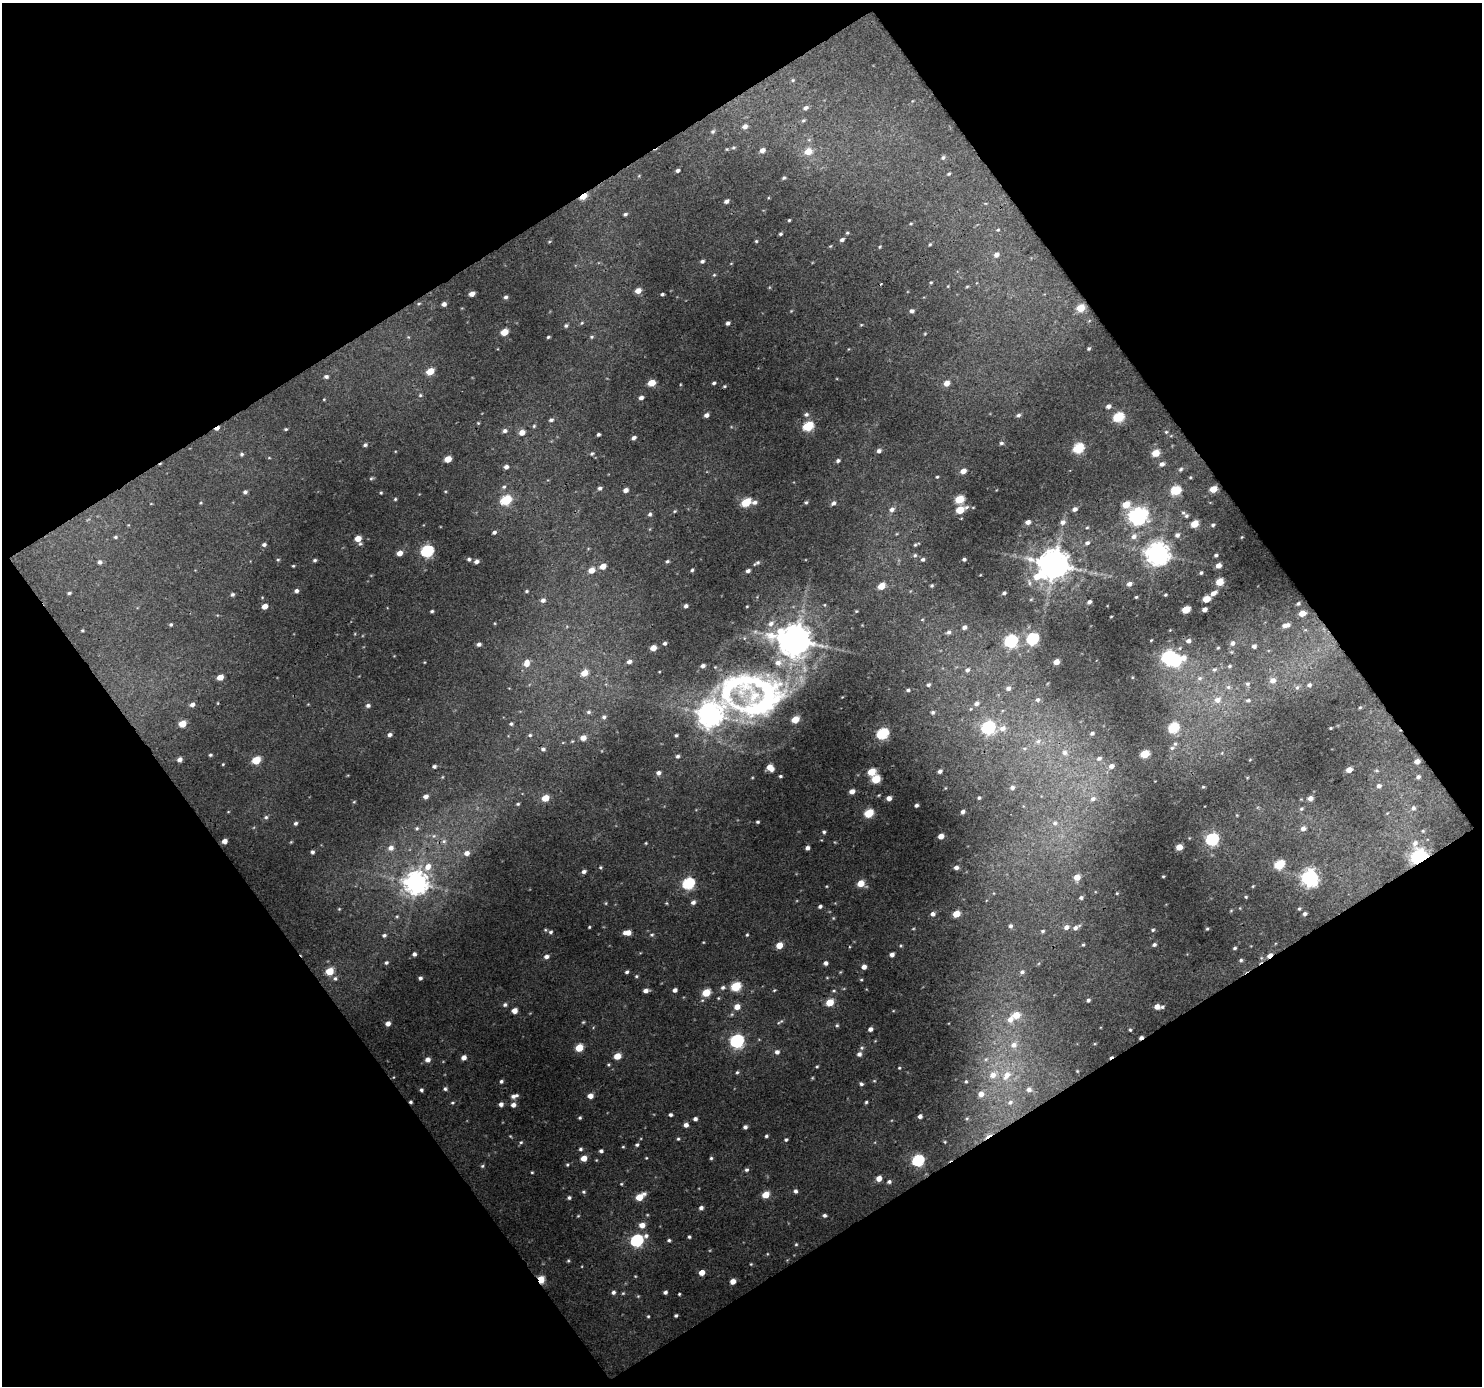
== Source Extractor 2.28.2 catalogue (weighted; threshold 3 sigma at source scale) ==
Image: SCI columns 1-1480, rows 39-1422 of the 1480 x 1464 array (HDU 1 of 3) = the unmasked area's bounding box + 8 px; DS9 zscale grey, full resolution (1 PNG px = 1 image px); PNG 1484 x 1388 px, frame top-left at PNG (2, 3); no overlay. Shown black and unused: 49% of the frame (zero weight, under 3 of 4 exposures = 1% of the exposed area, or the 3 px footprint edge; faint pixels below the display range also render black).
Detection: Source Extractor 2.28.2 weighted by HDU 2 'WHT'. Background 0.0133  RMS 0.0037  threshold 0.0167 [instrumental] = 3 sigma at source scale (4.5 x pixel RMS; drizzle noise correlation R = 1.50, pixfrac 1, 0.0396/0.0396 arcsec/px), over >= 5 px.
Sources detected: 480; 2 too faint to see at this stretch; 2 inside a brighter object's white glare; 4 cosmic-ray / hot-pixel residue — not listed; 5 inside a brighter listed object's ellipse — not listed separately; the other 467 listed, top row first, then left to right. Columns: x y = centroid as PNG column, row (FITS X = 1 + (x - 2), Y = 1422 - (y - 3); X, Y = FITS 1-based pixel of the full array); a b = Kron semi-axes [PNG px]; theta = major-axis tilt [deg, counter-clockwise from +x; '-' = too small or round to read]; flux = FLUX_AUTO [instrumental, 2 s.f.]
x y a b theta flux
793 80 5 5 - 0.48
806 108 6 5 - 1.1
803 120 6 5 - 0.62
745 126 6 5 - 2
713 131 6 5 - 0.8
733 147 6 5 - 0.68
727 149 5 4 - 0.4
762 150 6 5 - 2.1
808 151 7 6 - 5.2
943 157 6 5 - 0.78
677 170 4 3 - 0.87
949 174 4 4 - 0.51
784 178 5 4 - 0.6
583 196 6 4 34 8.5
726 201 5 4 - 1.3
625 214 4 3 - 0.64
789 220 3 3 - 0.41
998 230 4 4 - 0.39
847 233 4 4 - 0.46
780 234 4 3 - 0.61
842 240 5 4 - 0.93
756 241 4 4 - 0.45
549 242 5 3 - 0.33
930 244 4 3 - 0.41
879 247 5 3 - 0.33
996 255 6 5 - 1.7
702 261 5 4 - 0.82
714 275 4 4 - 0.39
931 282 3 3 - 0.37
948 286 5 3 - 0.28
967 286 5 3 - 0.36
638 291 5 4 - 3.3
472 294 5 4 - 2.6
662 294 4 3 - 0.63
506 297 5 5 - 0.93
419 303 5 3 - 0.41
444 304 4 4 - 1.4
1080 308 5 5 - 10
912 311 5 4 - 1.1
582 323 5 4 - 0.53
728 323 4 4 - 0.98
566 325 6 5 - 0.8
861 325 5 3 - 0.31
504 332 5 4 - 7.3
925 334 5 3 - 0.34
548 337 4 3 - 0.56
591 337 6 5 - 0.63
1089 349 4 3 - 0.49
430 371 5 4 - 7.6
326 376 5 4 - 1
651 383 5 4 - 7.2
714 383 4 3 - 0.7
946 383 6 5 - 3.2
724 386 4 3 - 0.45
420 395 5 4 - 0.48
641 398 4 4 - 1.4
324 399 4 3 - 0.28
1108 406 6 5 - 1.3
806 414 6 5 - 0.91
706 415 5 4 - 1.4
1018 415 6 5 - 0.97
1118 417 6 5 - 27
551 420 6 5 - 0.94
478 423 4 3 - 0.33
534 426 5 4 - 0.54
808 426 6 5 - 24
217 428 7 3 32 1.6
286 429 4 3 - 0.45
505 431 6 5 - 1.2
522 432 6 5 - 3
1166 432 5 5 - 0.48
598 434 4 3 - 0.73
634 438 5 4 - 1.2
1001 443 6 4 0 0.75
365 445 6 4 29 0.83
1078 448 6 5 - 27
879 451 5 4 - 1.2
592 453 6 5 - 0.67
1156 453 5 4 - 9.1
242 454 5 5 - 0.66
269 458 5 3 - 0.31
448 459 5 4 - 5.2
838 461 5 4 - 0.77
1162 464 6 5 - 1.3
506 467 5 4 - 1.4
1181 469 6 5 - 0.65
963 471 5 4 - 3.1
937 477 4 3 - 0.38
371 478 5 4 - 0.51
504 487 6 5 - 0.72
600 488 5 4 - 0.95
1213 489 5 4 - 7.8
626 490 5 4 - 1.7
1176 490 6 5 - 20
245 492 5 5 - 0.86
381 493 4 3 - 0.38
395 499 4 3 - 0.43
959 499 5 5 - 15
506 500 6 5 - 26
746 502 6 5 - 17
755 502 7 5 1 1.3
806 502 4 4 - 0.59
201 503 4 4 - 0.36
833 503 6 5 - 1.2
1126 505 6 5 - 8.1
892 509 6 5 - 1.6
1075 509 5 4 - 1.4
960 510 7 4 23 9.9
675 511 5 4 - 0.42
650 514 5 5 - 0.81
1136 516 7 6 - 120
1186 516 6 5 - 0.73
1028 522 5 4 - 2
1063 522 7 6 - 1.5
1194 524 5 4 - 8.3
1213 525 4 3 - 0.64
1087 528 5 3 - 0.39
494 532 5 4 - 0.89
1177 535 6 5 - 1.2
1134 536 8 7 - 1.9
115 537 5 4 - 0.57
1242 537 4 2 - 0.26
358 539 5 5 - 4.2
1087 543 7 5 23 1.1
916 544 9 3 27 0.63
264 545 5 4 - 0.96
427 551 6 6 - 48
399 553 5 4 - 3.1
1158 554 8 7 - 360
915 555 6 5 - 0.74
1216 555 3 3 - 0.65
469 559 5 4 - 0.79
923 559 5 5 - 0.85
964 559 4 3 - 0.78
278 560 5 4 - 0.47
315 560 4 4 - 0.64
476 561 5 4 - 1.4
667 561 5 4 - 0.63
100 562 5 5 - 1
757 563 9 4 32 0.81
1054 564 10 8 26 820
1218 565 4 4 - 2.3
293 566 3 3 - 0.4
603 566 5 5 - 3.6
591 570 6 5 - 3.6
692 570 4 3 - 0.58
748 571 4 3 - 1.1
1201 573 3 3 - 0.54
1029 582 9 5 -74 1.1
1219 582 5 5 - 9.7
1129 584 6 5 - 1.6
881 586 5 4 - 6.4
932 586 5 5 - 0.61
296 591 5 4 - 1.1
527 591 4 3 - 0.43
69 593 4 3 - 0.57
1004 593 4 3 - 0.79
1214 593 8 5 32 1.8
232 594 5 4 - 0.72
1165 595 3 2 - 0.42
1136 597 3 3 - 0.41
1031 599 6 3 19 0.39
1206 599 5 4 - 7.9
543 600 5 5 - 1.3
1089 602 4 4 - 1.3
1298 604 4 3 - 0.56
265 606 5 4 - 3.2
686 606 4 3 - 0.97
747 606 3 3 - 0.3
1204 609 4 4 - 1.9
1186 610 5 5 - 12
432 611 4 3 - 0.6
856 611 4 4 - 0.36
1302 613 5 4 - 4.5
1111 616 3 2 - 0.26
922 620 5 3 - 0.38
171 624 4 4 - 0.55
771 624 9 7 31 1.9
1286 625 8 4 13 2.2
964 627 6 5 - 1.4
82 631 4 3 - 0.37
948 632 7 6 - 1.2
1032 638 6 5 - 40
796 640 11 9 -9 780
1151 640 4 2 - 0.29
1011 641 6 6 - 57
1188 641 6 5 - 1.4
665 643 3 3 - 0.72
1232 643 6 5 - 1.3
479 644 4 4 - 1.1
1254 646 4 4 - 1.2
653 648 5 4 - 3.9
1218 648 4 3 - 0.37
1168 657 6 6 - 80
1183 658 10 8 -3 3.7
629 661 5 4 - 1.3
425 662 4 3 - 0.29
1056 662 5 4 - 4
527 663 8 6 80 3.2
1230 666 5 4 - 0.6
1214 669 7 6 - 0.82
967 670 6 5 - 1.1
584 673 6 5 - 5.2
220 677 5 4 - 3.9
1200 678 8 6 15 1.1
1273 680 6 6 - 2.3
1247 684 5 5 - 0.71
928 685 5 4 - 0.74
1309 685 5 4 - 0.83
1228 687 6 5 - 0.81
1297 687 7 5 66 0.72
1008 688 6 6 - 1.3
908 690 5 4 - 0.63
756 697 76 50 -8 140
1038 700 6 6 - 1.1
1217 700 8 7 - 2.6
1248 700 6 4 2 0.65
976 703 6 5 - 1.2
192 704 5 5 - 1.3
368 705 5 5 - 0.99
1360 707 4 3 - 0.41
588 712 6 5 - 0.8
933 712 5 4 - 0.71
710 715 8 8 - 370
604 717 5 5 - 0.83
182 724 5 5 - 6.3
511 724 6 5 - 0.67
988 727 6 6 - 65
1003 728 9 7 16 2.4
1173 728 6 5 - 26
1331 728 3 2 - 0.39
882 733 6 5 - 41
1092 733 5 4 - 0.86
390 735 5 4 - 1.1
530 735 5 5 - 0.68
676 735 3 3 - 0.51
583 738 5 5 - 3
1038 741 8 7 - 1.5
1024 748 7 4 8 0.64
1172 748 6 5 - 0.73
543 749 6 6 - 1
1065 752 8 8 - 2
1145 754 5 5 - 12
210 755 5 3 - 0.55
677 756 5 4 - 0.82
1099 758 7 5 18 1.2
180 759 5 5 - 1.6
256 760 5 5 - 12
1250 760 4 3 - 0.28
1417 761 5 4 - 2.7
223 764 4 3 - 0.34
434 766 4 4 - 0.8
1111 766 6 5 - 1.8
770 767 6 5 - 4.5
1349 770 5 4 - 3.4
940 771 4 4 - 1.3
871 772 5 5 - 10
658 773 5 5 - 1.4
780 776 4 3 - 0.53
442 777 5 3 - 0.31
1418 777 5 5 - 0.98
876 779 5 5 - 13
1379 786 5 5 - 1.3
1012 787 5 5 - 1.1
1203 787 4 4 - 0.44
945 788 4 3 - 0.26
852 791 5 4 - 2.5
426 796 5 5 - 1.7
545 798 5 5 - 5.8
889 798 4 4 - 2.3
979 798 3 3 - 0.5
1310 798 4 4 - 2.3
1093 799 8 7 - 1.7
354 802 4 4 - 0.36
518 804 4 3 - 0.46
916 805 4 3 - 0.97
1413 808 7 6 - 1.3
1301 809 6 5 - 0.59
228 812 5 3 - 0.29
963 812 4 4 - 1.1
869 813 5 5 - 16
266 817 7 5 14 0.76
758 822 4 3 - 0.56
295 823 5 4 - 0.78
1055 823 8 7 - 1.5
417 828 6 6 - 0.76
1303 828 6 5 - 2
1423 831 5 4 - 0.51
824 832 4 4 - 0.67
434 836 6 6 - 0.81
941 836 5 4 - 3.8
1212 839 6 6 - 52
224 841 4 4 - 2.2
444 841 8 6 15 1.2
291 842 4 4 - 0.33
646 843 3 3 - 0.33
1179 847 5 4 - 5.9
391 848 8 7 - 2
807 848 4 4 - 1.3
312 852 4 4 - 0.85
467 853 6 5 - 1.9
1419 857 7 6 - 170
1279 864 6 5 - 20
428 867 9 7 58 3.4
600 867 4 4 - 0.5
956 867 4 4 - 1.5
584 871 5 4 - 1.1
1163 876 3 2 - 0.32
1077 877 5 5 - 4.6
1310 878 7 7 - 160
416 883 8 8 - 340
688 883 6 6 - 43
861 883 5 4 - 6.6
1253 886 4 3 - 0.32
1117 893 4 4 - 0.35
1246 897 4 3 - 0.41
1081 898 5 5 - 1
693 902 5 5 - 1.4
606 903 5 3 - 0.36
666 903 5 3 - 0.35
820 906 4 3 - 0.93
339 909 4 4 - 0.37
1299 909 5 4 - 0.51
1231 911 5 3 - 0.34
933 914 5 5 - 1.5
956 914 5 4 - 6.7
1305 914 4 4 - 0.92
397 916 5 3 - 0.4
833 918 5 4 - 0.38
1010 926 5 4 - 0.88
589 927 3 2 - 0.37
1066 927 6 6 - 1.8
1076 927 11 6 30 1.7
1207 929 4 3 - 0.43
1153 930 4 4 - 0.52
1043 931 5 4 - 0.62
551 932 6 5 - 0.79
627 933 7 4 3 3.8
384 935 5 4 - 0.78
652 935 6 4 2 0.61
747 935 4 3 - 0.42
1083 944 5 4 - 0.45
1154 944 4 4 - 0.81
779 945 5 5 - 5.2
1235 948 4 3 - 0.61
414 954 4 4 - 1
892 954 4 4 - 1.6
1270 955 6 4 40 2.9
546 957 6 4 16 1.4
1241 960 5 4 - 0.63
386 963 4 4 - 0.7
826 963 4 4 - 1.2
864 967 4 4 - 2
330 971 5 5 - 9.3
627 972 4 3 - 0.74
1022 972 6 5 - 0.84
636 976 5 4 - 0.45
335 978 6 5 - 0.75
420 978 4 4 - 0.8
861 980 5 3 - 0.4
736 986 6 5 - 19
723 988 6 5 - 1
675 990 4 4 - 1.3
774 990 5 4 - 0.37
646 991 5 4 - 2
706 993 5 5 - 11
718 998 4 4 - 0.35
1088 1000 4 4 - 0.88
830 1002 5 5 - 8.6
505 1005 5 5 - 0.83
737 1007 5 5 - 3.5
1157 1007 5 4 - 3
1162 1007 5 4 - 0.58
514 1010 5 4 - 2.9
1016 1015 6 5 - 6
1010 1019 8 7 - 2.6
583 1022 4 4 - 0.41
780 1022 11 3 33 0.67
388 1023 5 4 - 2.1
837 1025 5 4 - 0.54
870 1029 4 4 - 1.5
1130 1030 4 4 - 0.5
1141 1037 4 3 - 1.3
737 1041 7 6 - 75
1014 1045 9 8 - 2.5
579 1048 5 5 - 9.9
862 1048 6 5 - 0.68
777 1052 6 5 - 1.3
859 1054 5 5 - 1.3
617 1056 5 4 - 5.8
464 1057 5 4 - 2.1
986 1059 6 4 44 0.71
428 1060 6 5 - 2
817 1067 4 3 - 0.44
899 1068 4 4 - 0.41
1077 1071 4 4 - 0.38
737 1072 5 4 - 0.54
993 1075 10 9 - 3.5
1007 1075 14 9 52 5.1
501 1081 4 4 - 0.77
874 1081 5 3 - 0.37
966 1081 5 4 - 0.5
861 1084 5 4 - 0.74
445 1089 5 4 - 0.76
1029 1089 7 7 - 1.8
421 1090 4 4 - 0.75
981 1094 7 6 - 2.9
514 1096 9 5 15 1.7
590 1096 5 4 - 2.8
866 1102 3 3 - 0.51
1010 1102 8 7 - 1.6
452 1103 5 4 - 0.48
501 1104 5 4 - 1.4
513 1105 5 5 - 2
670 1115 4 4 - 0.84
920 1116 4 4 - 1.6
580 1118 4 4 - 0.56
967 1118 5 4 - 0.45
695 1119 4 4 - 1.2
686 1125 4 4 - 1.8
745 1127 4 4 - 1
766 1136 4 3 - 0.58
678 1139 4 4 - 0.48
786 1140 4 4 - 0.61
521 1142 5 5 - 0.57
945 1142 4 3 - 0.32
637 1145 4 4 - 0.66
623 1147 5 3 - 0.35
580 1149 5 4 - 0.67
601 1151 4 3 - 0.93
584 1158 5 4 - 4.2
646 1158 3 3 - 0.29
711 1158 4 4 - 0.59
918 1160 6 5 - 41
567 1165 4 4 - 0.46
482 1166 5 4 - 0.55
747 1170 5 5 - 0.8
532 1172 3 3 - 0.36
879 1178 5 4 - 3.3
889 1182 5 4 - 0.89
621 1184 4 3 - 0.36
795 1191 5 4 - 1
583 1192 6 4 -3 0.6
765 1195 5 4 - 7.8
640 1197 7 5 36 7.4
569 1198 4 4 - 0.78
701 1208 5 4 - 1.2
824 1215 4 4 - 0.88
578 1216 4 3 - 0.34
642 1225 6 5 - 3
689 1237 4 3 - 0.57
637 1240 7 6 - 52
669 1240 4 4 - 0.65
796 1244 4 4 - 0.39
568 1261 5 4 - 0.45
751 1264 4 4 - 0.32
702 1272 5 4 - 3.7
635 1276 4 3 - 0.28
541 1279 5 4 - 9.8
733 1281 5 4 - 3.1
613 1292 5 5 - 1
665 1292 4 3 - 1.1
623 1293 5 4 - 0.44
679 1294 3 3 - 0.42
638 1296 4 4 - 0.38
676 1315 3 3 - 0.61
648 1316 4 3 - 0.43
Overlapping masked pixels (flux is a lower limit): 7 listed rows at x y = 583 196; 217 428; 756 697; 1419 857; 1270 955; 1141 1037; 541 1279